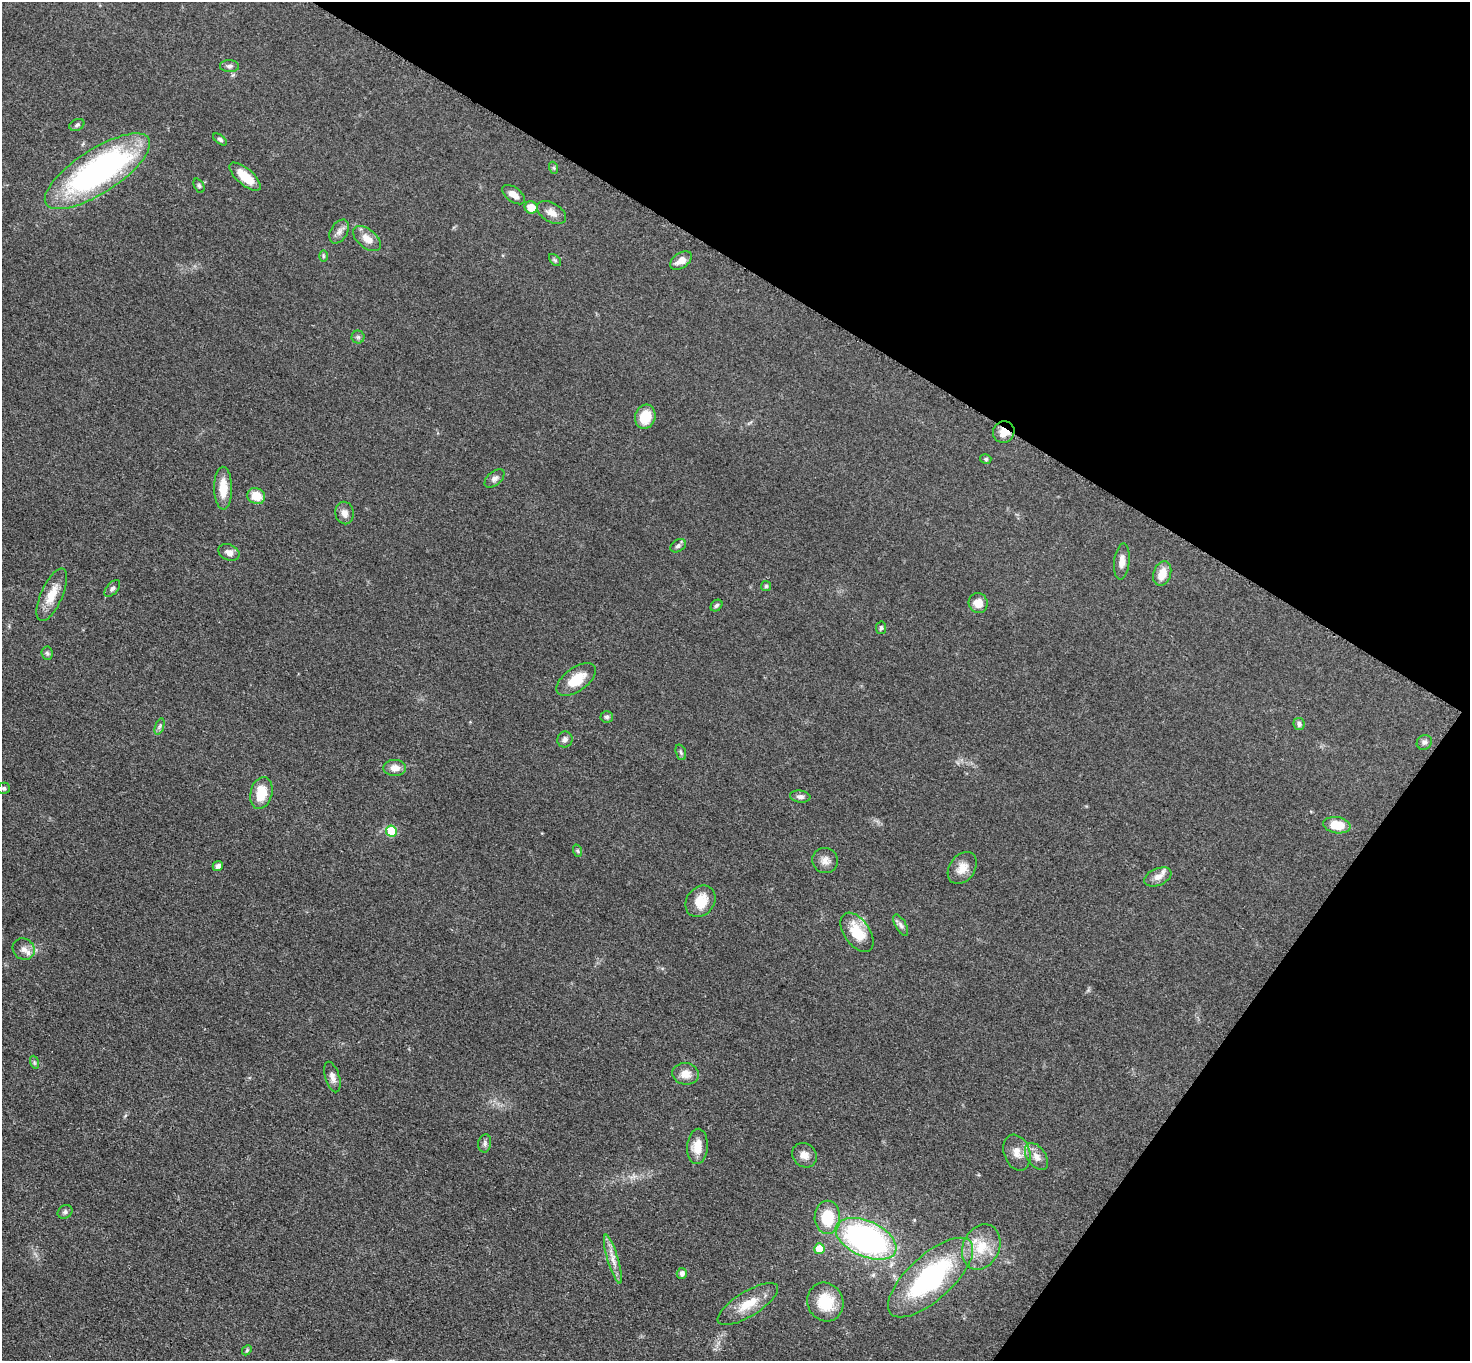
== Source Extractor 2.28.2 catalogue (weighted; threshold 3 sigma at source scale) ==
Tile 8 of 4 x 4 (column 4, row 2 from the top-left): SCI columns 4416-5883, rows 2879-4237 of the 5892 x 5898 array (HDU 1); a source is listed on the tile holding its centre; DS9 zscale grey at full resolution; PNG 1472 x 1363 px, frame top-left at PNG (2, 2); each listed source drawn as its Kron ellipse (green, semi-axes under 4 px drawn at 4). Shown black and unused: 29% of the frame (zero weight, under 3 of 5 exposures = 1% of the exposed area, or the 3 px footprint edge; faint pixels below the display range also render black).
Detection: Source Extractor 2.28.2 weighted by HDU 2 'WHT'; one run over the whole footprint, this tile lists its part. Background 0.0481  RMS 0.0054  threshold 0.0242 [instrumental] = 3 sigma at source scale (4.5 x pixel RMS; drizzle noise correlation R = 1.50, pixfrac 1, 0.05/0.05 arcsec/px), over >= 5 px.
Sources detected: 75; all 75 listed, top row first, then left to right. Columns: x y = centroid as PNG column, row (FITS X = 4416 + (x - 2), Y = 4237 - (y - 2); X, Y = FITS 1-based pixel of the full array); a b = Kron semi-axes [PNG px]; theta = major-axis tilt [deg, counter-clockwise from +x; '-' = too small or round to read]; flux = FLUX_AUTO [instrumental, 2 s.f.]
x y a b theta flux
229 66 9 6 -3 1.6
77 125 8 5 26 1.1
220 139 8 4 -37 1
554 168 6 4 -71 0.76
97 171 61 22 33 150
245 177 19 8 -40 12
199 186 7 5 -63 0.96
514 195 13 7 -36 3.8
531 207 6 6 - 7.9
551 212 16 9 -30 4.4
339 231 13 8 59 2.8
367 239 16 9 -39 5.7
323 256 6 4 -90 0.69
555 260 7 4 -45 0.9
681 260 12 7 34 4.6
358 337 6 6 - 1.2
645 417 12 10 72 12
1004 432 11 10 - 6
986 459 5 4 - 0.91
494 478 12 6 41 2.1
223 488 21 9 -90 9.9
256 496 9 8 - 9.1
345 513 11 9 -78 3.5
678 546 8 6 29 1.3
229 552 11 7 -23 3.1
1122 561 18 7 84 3.9
1162 574 13 8 72 6.9
766 586 5 5 - 0.79
112 588 10 5 49 1.5
52 595 28 10 66 9.7
978 603 10 9 - 5.4
716 605 6 5 - 1.1
881 628 6 5 - 1.1
47 653 7 5 -85 1
576 679 23 11 36 12
607 717 6 6 - 1.4
1299 724 6 5 - 1.6
160 726 8 4 71 1.1
565 739 8 7 - 1.7
1424 742 8 7 - 1.6
681 752 8 5 -70 1.2
395 768 11 8 0 4.4
4 788 6 5 - 1
261 793 16 10 77 12
800 797 10 6 -7 1.9
1337 825 13 8 -10 11
391 831 5 5 - 20
578 851 6 4 -71 0.82
825 861 13 12 - 3.9
218 866 5 5 - 2.1
962 868 17 12 54 6.3
1158 877 14 8 23 4.4
700 901 17 13 51 11
901 925 12 5 -60 1.8
857 932 22 13 -55 15
24 949 11 10 - 3.6
34 1062 7 4 -72 0.88
686 1074 13 10 -8 5.7
332 1077 16 7 -73 2.9
485 1143 9 6 80 1.6
697 1146 18 10 85 7.2
1017 1152 18 13 -70 6.1
804 1155 13 11 -44 4.4
1036 1156 15 9 -55 4.4
65 1212 8 6 33 1.5
827 1217 17 13 89 19
866 1239 32 17 -24 130
981 1247 23 18 65 15
819 1249 5 5 - 13
613 1259 25 5 -73 4.8
682 1273 5 5 - 2.4
931 1277 53 22 42 85
825 1302 20 18 -68 16
748 1304 35 12 32 12
247 1350 5 4 - 0.7
Overlapping masked pixels (flux is a lower limit): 1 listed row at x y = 1004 432